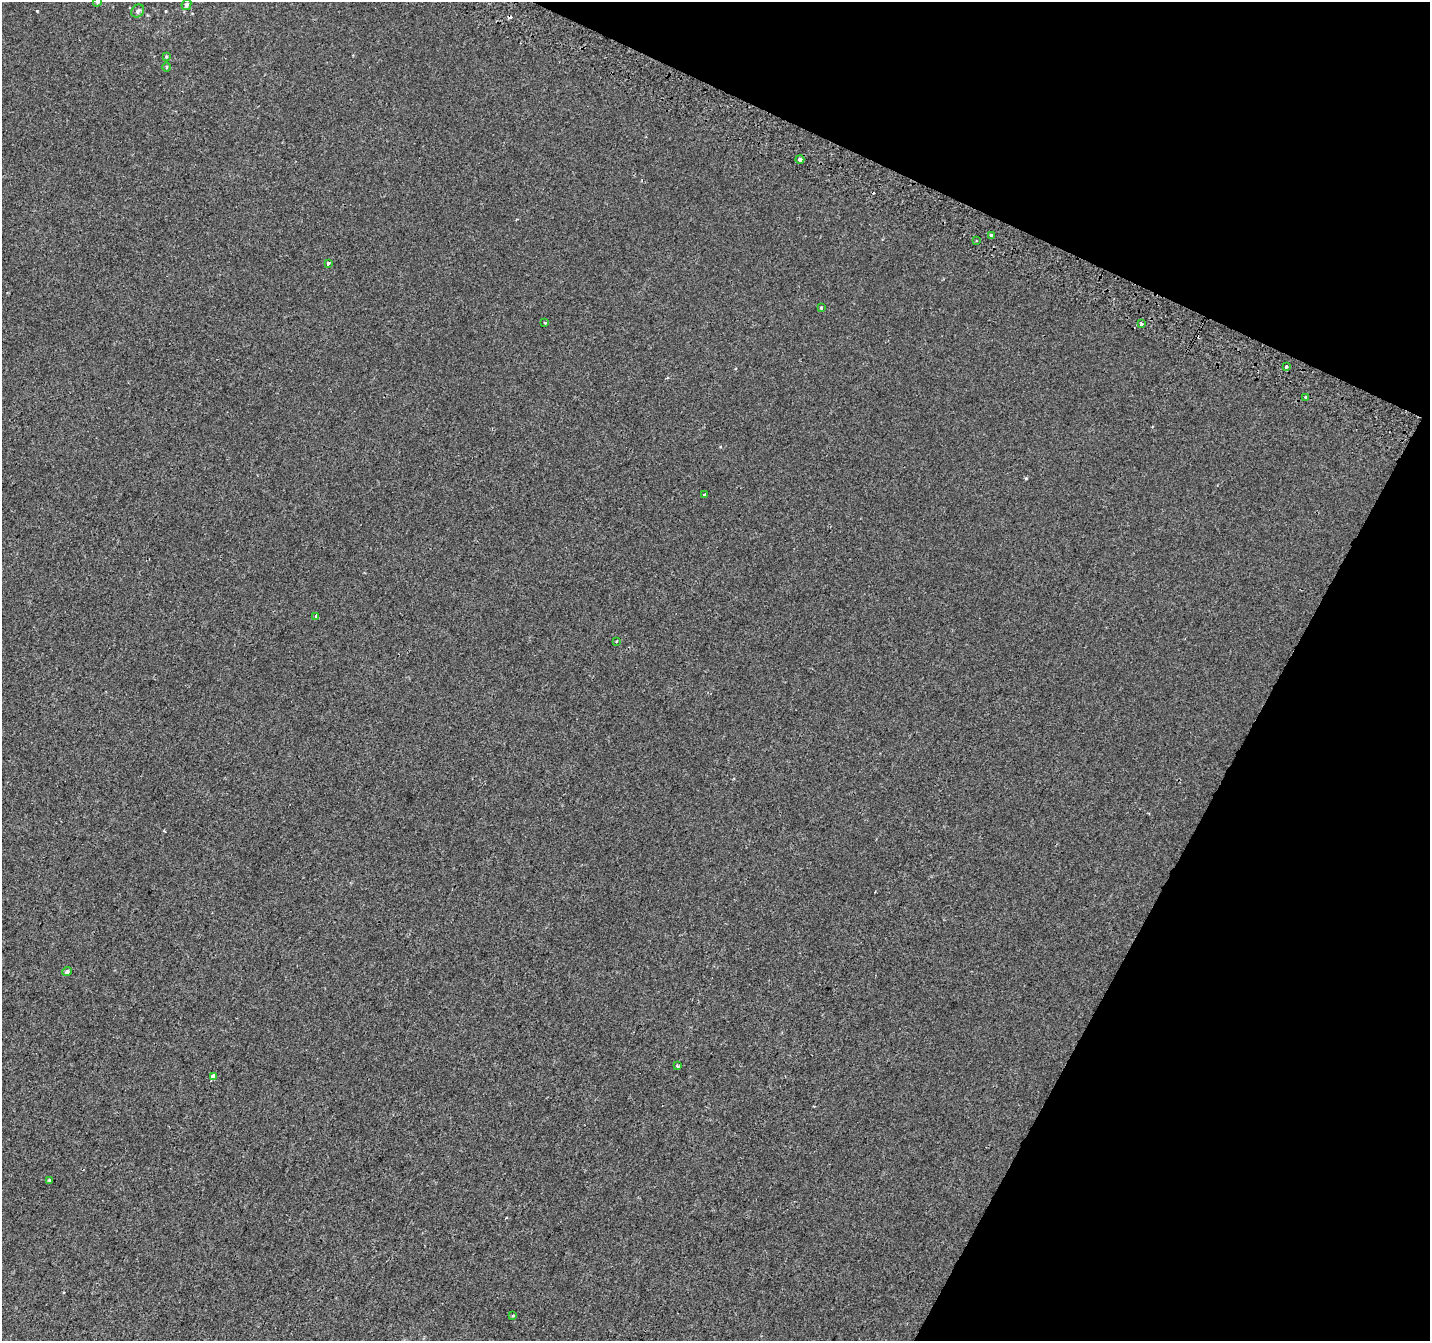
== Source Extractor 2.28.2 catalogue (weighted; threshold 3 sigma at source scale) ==
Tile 8 of 4 x 4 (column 4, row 2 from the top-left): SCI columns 4311-5738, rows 2982-4320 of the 5758 x 5899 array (HDU 1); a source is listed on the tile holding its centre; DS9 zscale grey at full resolution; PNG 1432 x 1343 px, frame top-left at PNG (2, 2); each listed source drawn as its Kron ellipse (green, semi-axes under 4 px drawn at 4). Shown black and unused: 23% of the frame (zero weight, under 2 of 3 exposures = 2% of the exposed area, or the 3 px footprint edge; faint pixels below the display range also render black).
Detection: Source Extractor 2.28.2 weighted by HDU 2 'WHT'; one run over the whole footprint, this tile lists its part. Background 2.19e-04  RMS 0.0036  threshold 0.0161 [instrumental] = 3 sigma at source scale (4.5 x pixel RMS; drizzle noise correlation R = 1.50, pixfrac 1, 0.0396/0.0396 arcsec/px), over >= 5 px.
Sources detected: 23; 1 cosmic-ray / hot-pixel residue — neither listed nor drawn; the other 22 listed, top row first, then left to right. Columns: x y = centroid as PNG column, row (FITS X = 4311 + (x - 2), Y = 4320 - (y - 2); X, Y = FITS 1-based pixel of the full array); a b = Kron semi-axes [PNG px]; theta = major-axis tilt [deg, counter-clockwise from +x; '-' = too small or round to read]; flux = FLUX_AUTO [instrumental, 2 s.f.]
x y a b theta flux
97 2 5 4 - 0.54
186 5 5 5 - 0.86
138 11 7 5 51 0.93
166 57 4 3 - 0.34
167 67 5 3 - 0.3
800 159 4 4 - 3
991 235 3 3 - 1.8
976 241 3 3 - 0.34
328 263 4 3 - 1.7
821 308 3 3 - 1.1
545 323 3 2 - 0.35
1141 324 3 3 - 1.1
1286 366 3 3 - 0.71
1306 397 4 3 - 1.4
705 495 3 3 - 0.49
316 616 4 3 - 0.47
616 641 3 2 - 0.53
67 972 5 4 - 0.89
677 1066 4 2 - 0.74
213 1077 3 3 - 48
49 1180 2 2 - 0.33
513 1316 3 3 - 0.44
Isophote crosses this tile's border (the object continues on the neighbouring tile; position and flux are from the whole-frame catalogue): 1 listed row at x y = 97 2